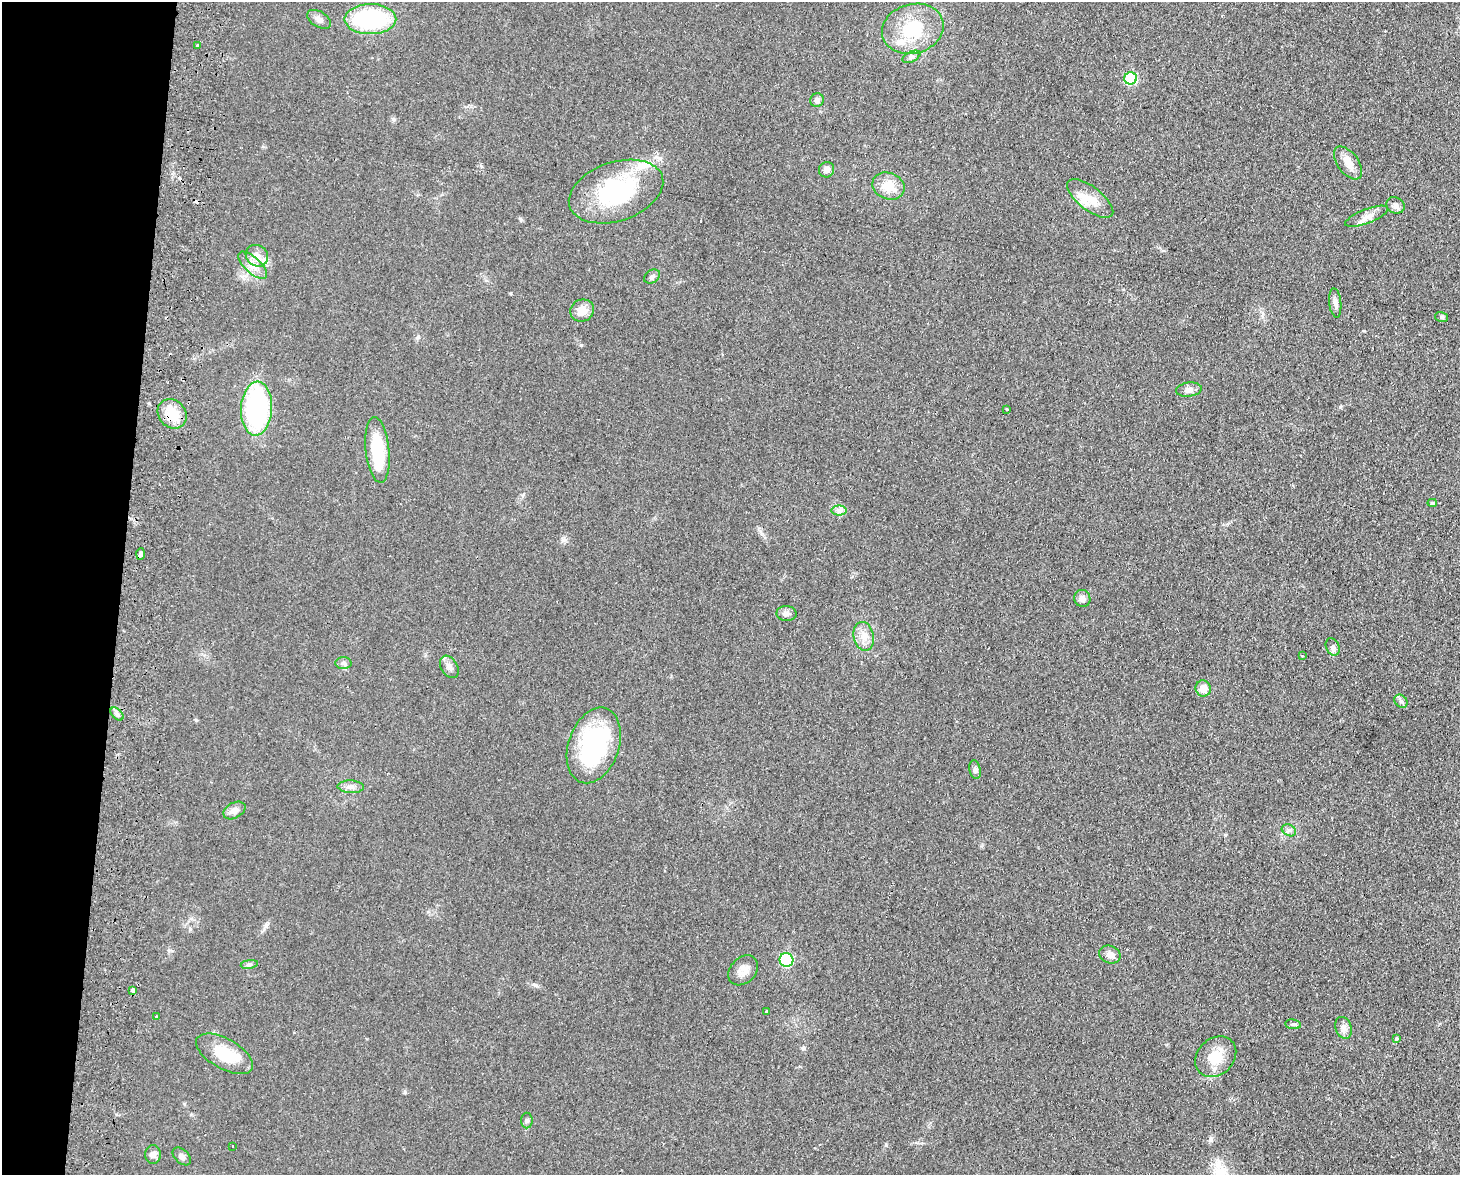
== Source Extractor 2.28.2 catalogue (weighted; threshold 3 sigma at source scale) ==
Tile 7 of 3 x 4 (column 1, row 3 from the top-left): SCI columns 171-1628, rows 1182-2354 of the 4830 x 4709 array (HDU 1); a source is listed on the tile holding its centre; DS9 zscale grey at full resolution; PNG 1462 x 1177 px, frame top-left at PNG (2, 2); each listed source drawn as its Kron ellipse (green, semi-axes under 4 px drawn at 4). Shown black and unused: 8% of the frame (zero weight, under 2 of 3 exposures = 3% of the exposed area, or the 3 px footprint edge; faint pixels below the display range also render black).
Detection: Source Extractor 2.28.2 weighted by HDU 2 'WHT'; one run over the whole footprint, this tile lists its part. Background 0.0735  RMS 0.009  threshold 0.0406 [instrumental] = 3 sigma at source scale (4.5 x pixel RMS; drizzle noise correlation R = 1.50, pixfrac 1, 0.05/0.05 arcsec/px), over >= 5 px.
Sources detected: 66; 4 cosmic-ray / hot-pixel residue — neither listed nor drawn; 3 inside a brighter listed object's ellipse — not listed separately; the other 59 listed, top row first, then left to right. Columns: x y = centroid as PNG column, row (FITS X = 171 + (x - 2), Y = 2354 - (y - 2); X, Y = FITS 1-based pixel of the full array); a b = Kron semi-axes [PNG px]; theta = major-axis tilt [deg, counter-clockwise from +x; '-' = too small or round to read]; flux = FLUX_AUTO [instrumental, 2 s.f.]
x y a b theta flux
319 19 13 7 -31 4.6
370 19 26 15 0 99
913 29 31 24 15 43
197 46 3 3 - 14
911 57 9 5 27 2.3
1131 78 6 6 - 68
817 100 7 6 - 3.4
1348 163 19 10 -54 9.6
827 170 8 7 - 4.3
888 186 16 13 -20 16
616 192 49 29 18 96
1090 198 28 11 -38 15
1395 205 9 8 - 3.3
1367 216 23 7 21 7.8
257 256 12 10 -37 7.6
253 265 18 8 -43 8.9
652 276 8 6 33 2.7
1335 303 14 6 -84 3.7
582 311 12 11 - 9.4
1442 317 7 5 -17 1.5
1189 390 13 7 7 4.8
256 409 27 15 87 130
1007 409 3 2 - 0.99
172 414 16 13 -46 21
377 450 33 12 -84 44
1432 503 4 4 - 2.1
839 510 7 5 0 2.8
140 554 6 3 87 11
1082 598 8 8 - 4.2
786 614 10 7 -2 3.7
864 636 14 10 -79 9
1333 647 9 6 -64 2.9
1302 656 3 2 - 1.5
343 663 8 6 -2 2.6
449 667 12 8 -59 5.2
1203 688 8 7 - 9.8
1401 701 7 5 -45 2.4
117 714 8 4 -45 2.3
594 745 39 25 71 110
975 770 9 5 -79 2.6
351 787 13 6 -3 4.4
234 810 12 7 29 5.4
1289 830 7 5 -28 2.6
1110 955 11 9 -22 5.7
786 960 7 7 - 79
249 964 8 4 9 2
743 970 17 12 46 8.4
133 990 4 3 - 20
766 1011 3 3 - 2
156 1017 3 3 - 3.2
1293 1024 8 5 -8 1.9
1343 1028 11 8 -71 4.4
1396 1038 4 3 - 4.7
224 1054 31 15 -29 34
1216 1057 22 18 44 22
527 1120 8 6 90 2.2
232 1146 2 2 - 0.61
153 1154 9 8 - 4.1
182 1156 11 6 -43 3.9
Overlapping masked pixels (flux is a lower limit): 2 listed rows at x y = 172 414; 140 554
Unlisted compact peaks at least as high as the median listed source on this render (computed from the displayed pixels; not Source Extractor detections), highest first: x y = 803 1048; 1340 407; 405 1092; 535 985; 581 345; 1211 1140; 196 720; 393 119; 1364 331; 886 1145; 563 540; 418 337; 169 951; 521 220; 1225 835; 511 293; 149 403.